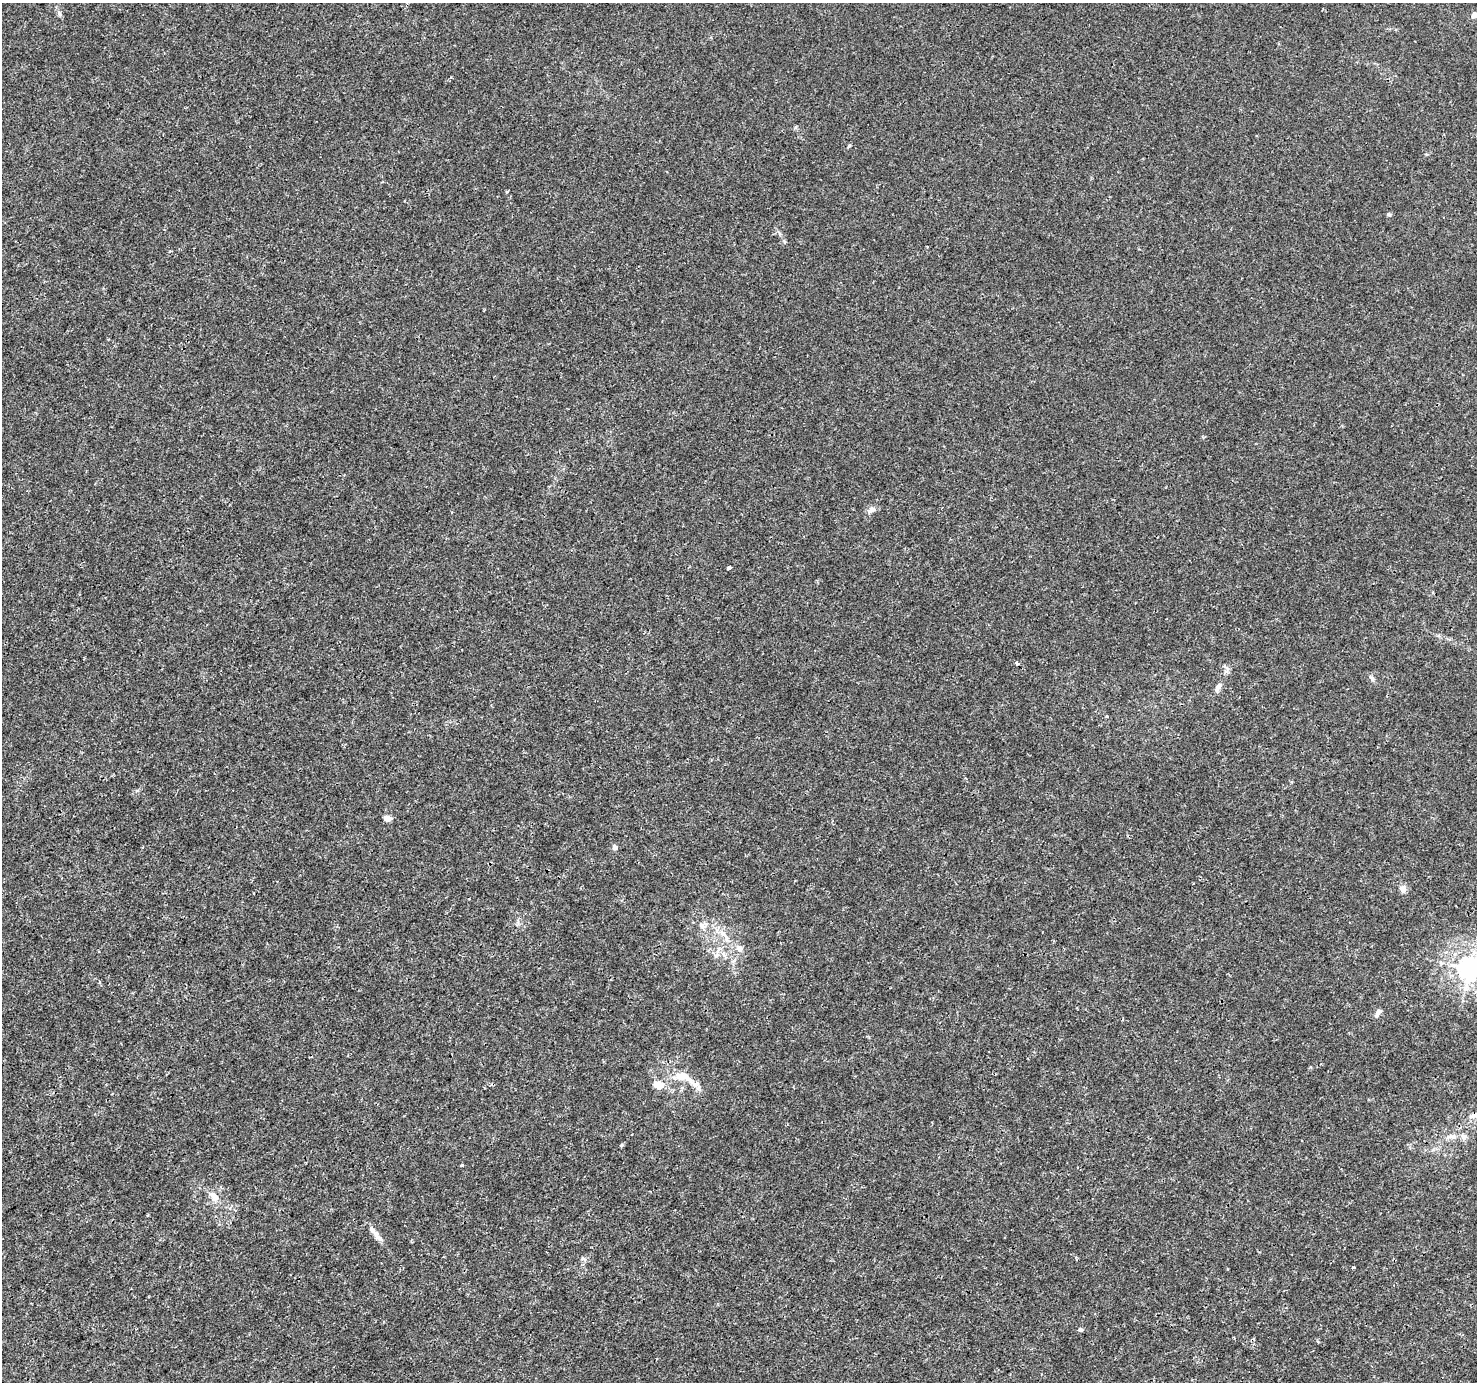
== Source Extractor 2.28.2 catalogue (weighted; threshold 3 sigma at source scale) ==
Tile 7 of 4 x 4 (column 3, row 2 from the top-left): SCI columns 2955-4429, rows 2941-4320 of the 5904 x 5819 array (HDU 1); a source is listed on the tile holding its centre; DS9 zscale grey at full resolution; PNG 1479 x 1384 px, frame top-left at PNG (2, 3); no overlay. Shown black and unused: <1% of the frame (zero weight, under 3 of 4 exposures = <1% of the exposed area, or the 3 px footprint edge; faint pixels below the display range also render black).
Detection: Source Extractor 2.28.2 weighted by HDU 2 'WHT'; one run over the whole footprint, this tile lists its part. Background 0.00285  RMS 0.0011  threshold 0.00475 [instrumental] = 3 sigma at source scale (4.5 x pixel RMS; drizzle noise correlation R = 1.50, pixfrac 1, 0.0396/0.0396 arcsec/px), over >= 5 px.
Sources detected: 31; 1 cosmic-ray / hot-pixel residue — not listed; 1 inside a brighter listed object's ellipse — not listed separately; the other 29 listed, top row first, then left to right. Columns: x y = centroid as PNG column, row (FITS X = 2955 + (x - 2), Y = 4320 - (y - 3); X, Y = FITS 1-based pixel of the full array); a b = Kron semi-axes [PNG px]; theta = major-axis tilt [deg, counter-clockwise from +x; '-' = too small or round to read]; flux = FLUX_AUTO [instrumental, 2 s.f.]
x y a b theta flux
59 14 8 5 -64 0.27
1474 15 4 4 - 0.79
1389 214 5 5 - 0.19
784 241 5 4 - 0.14
871 510 12 7 29 0.47
729 567 4 3 - 0.36
1017 663 5 4 - 0.17
1372 679 9 5 -33 0.26
1218 688 14 5 64 0.42
387 818 9 7 -18 0.46
614 847 7 5 -77 0.31
1403 889 9 7 -62 0.51
702 926 8 8 - 0.44
723 934 12 8 -38 0.78
740 948 10 8 -64 0.58
717 955 10 5 37 0.39
1470 969 8 7 - 90
1378 1012 10 5 54 0.46
684 1077 33 11 -27 2.4
658 1085 12 9 -39 1.1
1471 1116 11 7 18 0.51
1453 1136 10 6 3 0.48
1463 1136 9 7 -53 0.4
621 1145 4 4 - 0.12
462 1165 3 3 - 0.12
214 1197 16 10 -51 0.99
372 1228 25 6 -52 0.63
583 1259 7 4 -1 0.19
1080 1329 5 5 - 0.25
Isophote crosses this tile's border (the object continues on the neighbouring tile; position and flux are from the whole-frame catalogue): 2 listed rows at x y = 1474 15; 1470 969
Unlisted compact peaks at least as high as the median listed source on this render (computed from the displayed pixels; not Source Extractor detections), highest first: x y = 1353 1267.